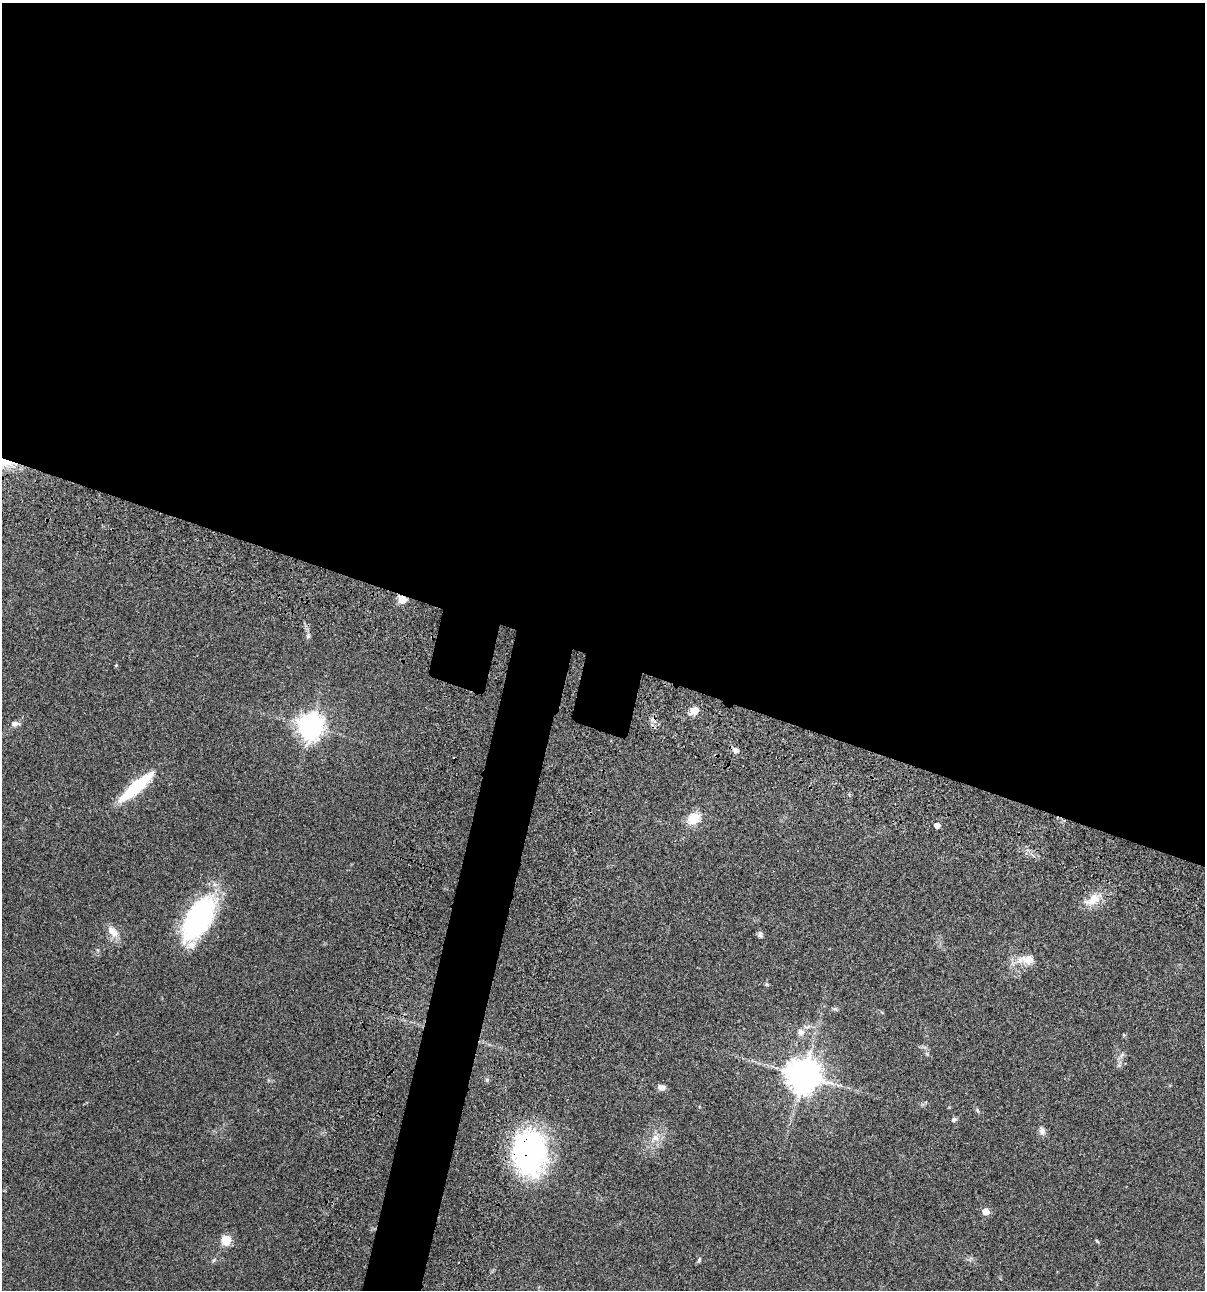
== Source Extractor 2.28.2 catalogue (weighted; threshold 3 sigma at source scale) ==
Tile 3 of 4 x 4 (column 3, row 1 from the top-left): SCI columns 2641-3843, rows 3986-5273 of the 5404 x 5390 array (HDU 1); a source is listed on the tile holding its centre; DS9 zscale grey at full resolution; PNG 1207 x 1292 px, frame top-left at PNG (2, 3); no overlay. Shown black and unused: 54% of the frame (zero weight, under 3 of 4 exposures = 9% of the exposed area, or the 3 px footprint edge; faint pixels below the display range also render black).
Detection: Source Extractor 2.28.2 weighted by HDU 2 'WHT'; one run over the whole footprint, this tile lists its part. Background 0.0465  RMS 0.0053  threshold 0.0238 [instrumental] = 3 sigma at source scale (4.5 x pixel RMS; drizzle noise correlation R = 1.50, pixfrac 1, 0.05/0.05 arcsec/px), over >= 5 px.
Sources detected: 34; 2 cosmic-ray / hot-pixel residue — not listed; the other 32 listed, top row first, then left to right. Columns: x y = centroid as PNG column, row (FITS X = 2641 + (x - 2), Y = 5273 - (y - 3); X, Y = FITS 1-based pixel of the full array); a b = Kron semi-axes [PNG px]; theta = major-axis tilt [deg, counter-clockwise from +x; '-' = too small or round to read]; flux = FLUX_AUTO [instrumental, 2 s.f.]
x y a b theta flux
402 599 5 5 - 16
308 636 8 6 76 1.3
116 665 4 4 - 0.53
694 711 11 9 27 3.7
15 724 9 6 9 2.5
311 726 8 8 - 510
736 750 8 6 -27 2.2
136 787 40 10 41 29
694 818 16 12 34 8.7
937 825 5 4 - 3.5
1093 900 24 13 30 8.7
198 918 49 23 61 81
113 931 18 10 -47 5.3
760 935 8 6 -76 1.3
1028 960 10 6 2 12
766 984 6 5 - 0.7
835 1009 7 5 -42 0.86
801 1032 9 9 - 2.9
927 1054 6 4 -46 0.75
803 1075 11 11 - 840
487 1080 5 5 - 0.79
662 1087 9 7 -6 2.2
977 1110 6 4 -50 0.78
954 1119 6 5 - 1.3
1042 1131 10 7 -73 2.3
655 1138 11 9 0 3.9
530 1152 44 32 -86 110
986 1211 5 5 - 6.5
226 1240 12 11 - 6.5
1097 1241 6 3 -45 0.57
214 1260 6 4 70 0.69
699 1260 7 5 74 0.84
Overlapping masked pixels (flux is a lower limit): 2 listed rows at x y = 402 599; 530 1152